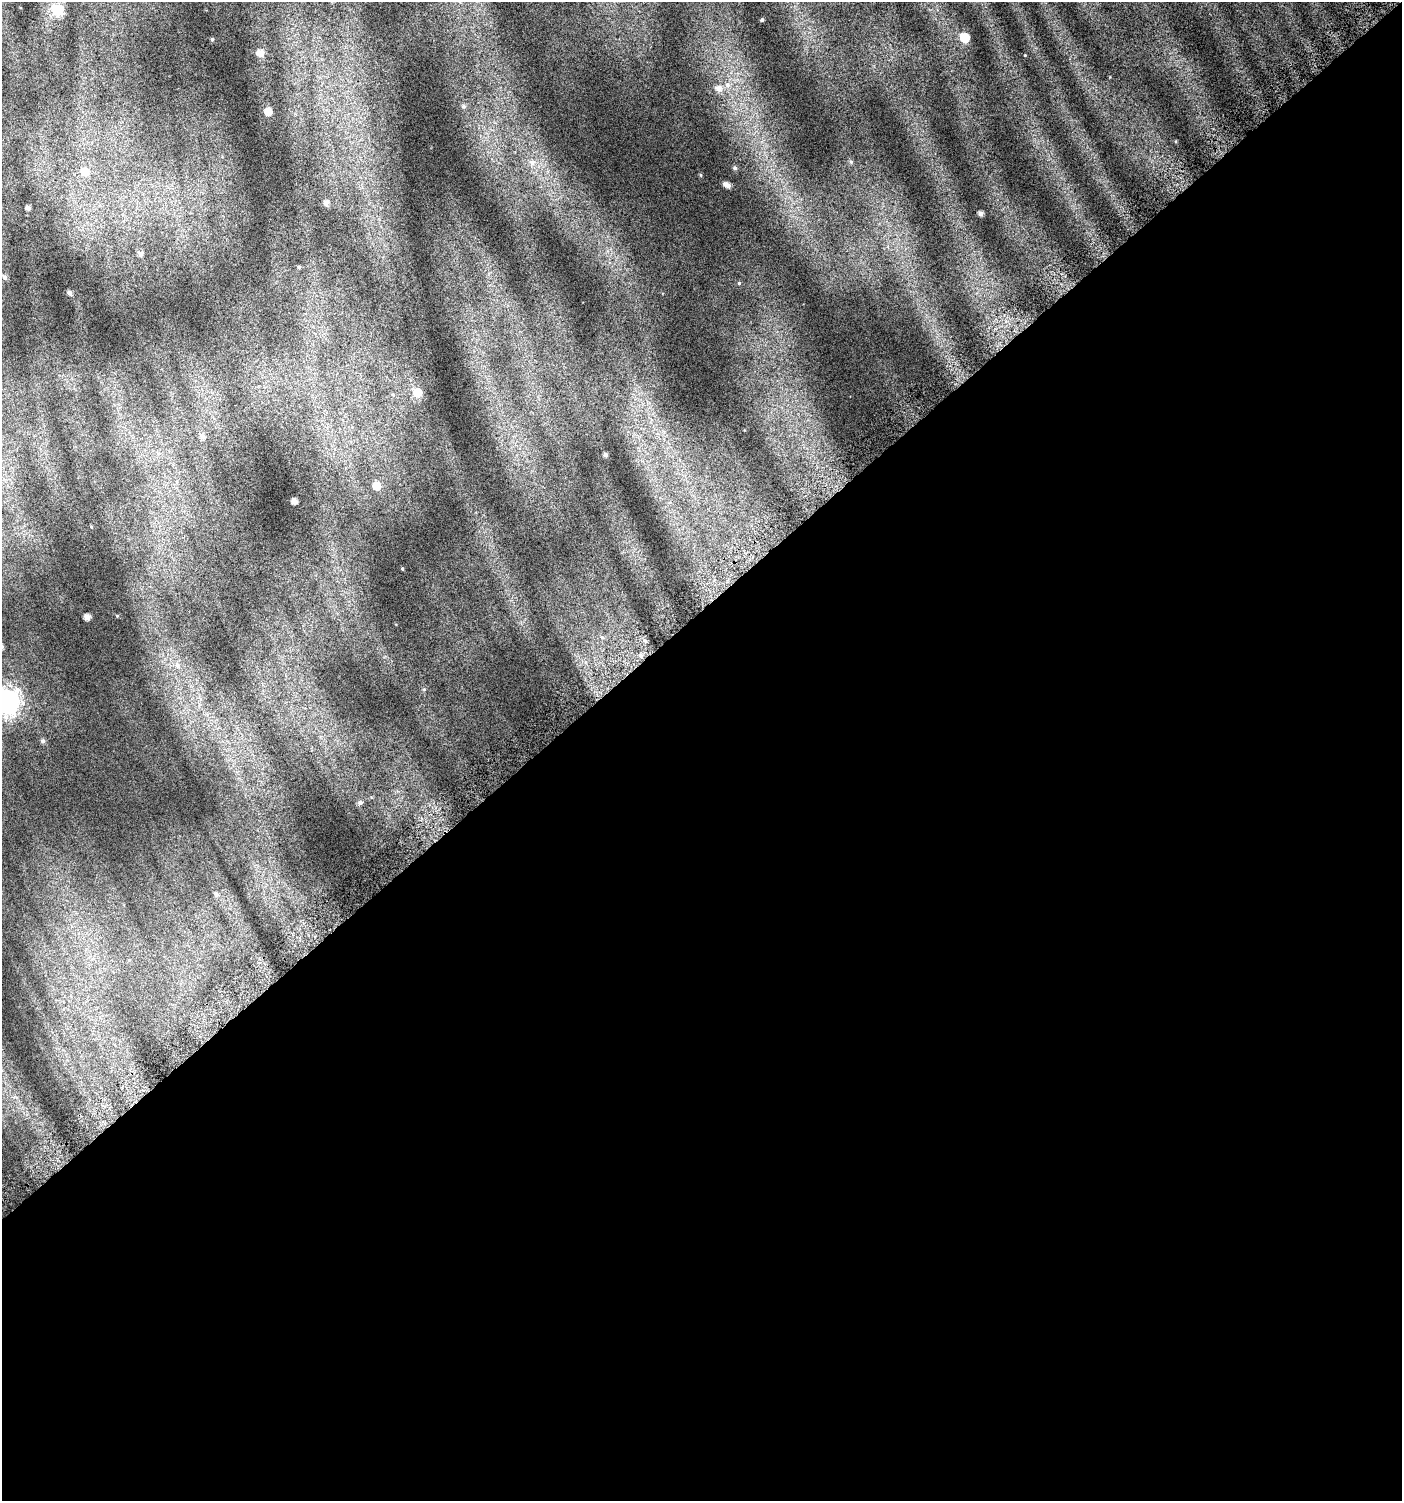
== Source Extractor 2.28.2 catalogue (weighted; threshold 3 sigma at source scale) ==
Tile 15 of 4 x 4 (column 3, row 4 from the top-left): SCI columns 3036-4435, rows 33-1531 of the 6008 x 6064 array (HDU 1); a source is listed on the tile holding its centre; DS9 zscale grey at full resolution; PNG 1404 x 1503 px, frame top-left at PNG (2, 2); no overlay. Shown black and unused: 59% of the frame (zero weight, under 4 of 7 exposures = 2% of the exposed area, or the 3 px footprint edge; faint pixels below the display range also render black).
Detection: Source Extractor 2.28.2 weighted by HDU 2 'WHT'; one run over the whole footprint, this tile lists its part. Background 0.0777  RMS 0.047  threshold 0.192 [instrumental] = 3 sigma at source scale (4.09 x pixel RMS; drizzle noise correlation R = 1.36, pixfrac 0.8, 0.0396/0.0396 arcsec/px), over >= 5 px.
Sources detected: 38; all 38 listed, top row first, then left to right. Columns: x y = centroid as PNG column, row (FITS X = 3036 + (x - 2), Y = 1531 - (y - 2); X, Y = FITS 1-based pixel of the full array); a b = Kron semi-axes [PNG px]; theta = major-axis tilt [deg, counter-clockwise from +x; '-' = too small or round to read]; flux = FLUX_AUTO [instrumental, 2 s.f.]
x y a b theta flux
57 10 7 6 - 230
762 20 3 3 - 6.1
965 38 6 6 - 140
212 39 3 3 - 4.1
260 53 7 7 - 30
727 85 7 7 - 18
718 88 8 7 - 24
464 106 7 5 -1 8.4
268 111 5 5 - 45
532 162 9 8 - 22
851 162 6 4 -47 5.1
735 168 5 4 - 7.6
85 171 8 7 - 48
701 175 5 3 - 3.6
727 185 8 4 -28 26
326 203 5 5 - 20
28 208 4 4 - 15
980 213 4 4 - 16
140 254 6 6 - 12
299 267 4 4 - 5.2
5 277 5 5 - 10
739 283 4 4 - 4.7
69 293 4 3 - 10
417 392 7 7 - 66
202 437 6 6 - 15
605 454 4 3 - 11
376 486 7 7 - 57
294 501 5 4 - 24
87 617 4 4 - 23
602 637 6 4 -43 6.4
645 641 6 4 -19 6.3
640 655 5 5 - 8.8
177 665 8 7 - 17
424 689 4 4 - 4.4
8 701 10 9 - 2900
42 741 6 6 - 9.1
360 802 6 6 - 12
216 894 7 5 -63 9.4
Isophote crosses this tile's border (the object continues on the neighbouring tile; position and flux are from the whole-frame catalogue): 1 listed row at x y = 8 701
Unlisted compact peaks at least as high as the median listed source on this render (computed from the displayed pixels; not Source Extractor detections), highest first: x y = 1025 55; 402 568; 117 616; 1110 77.